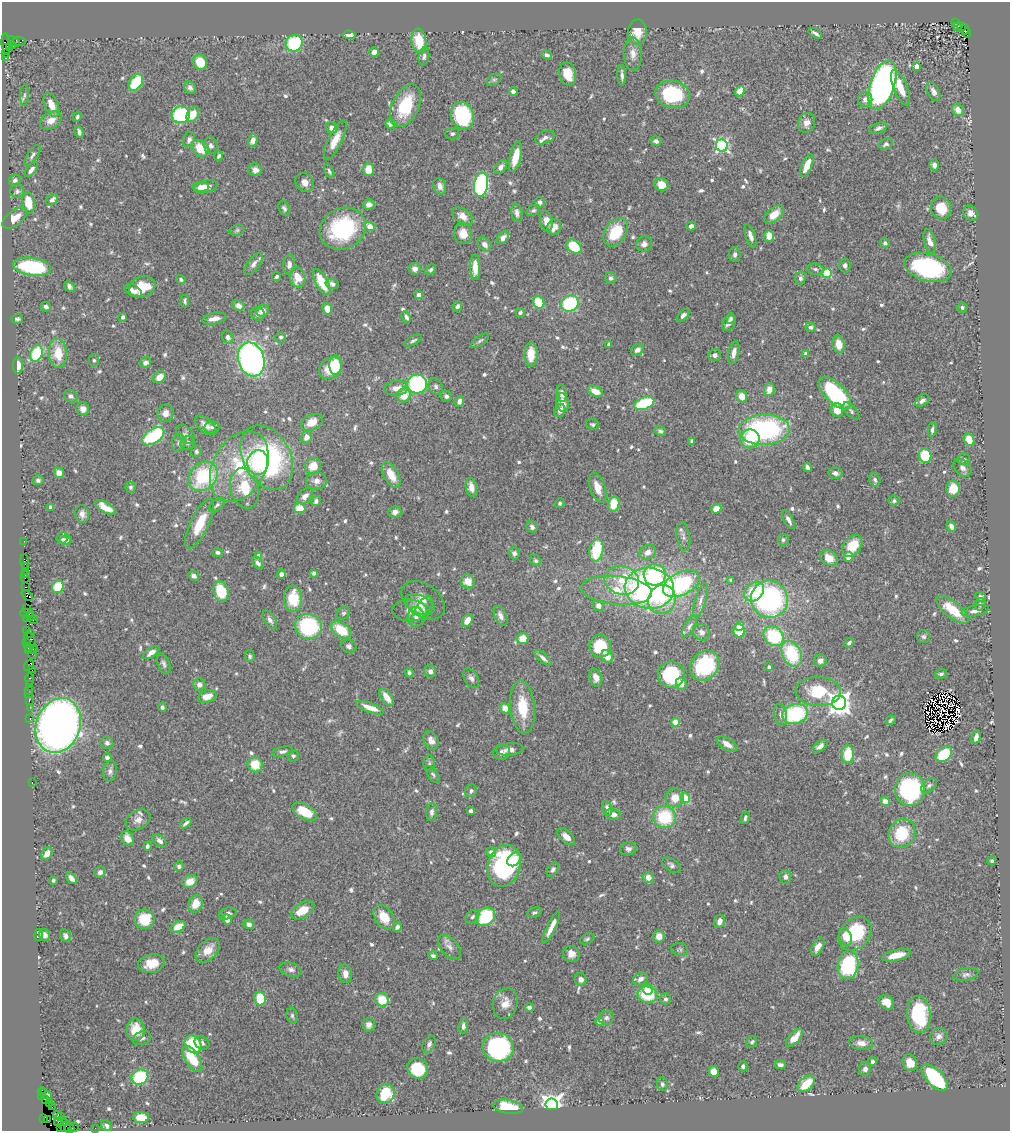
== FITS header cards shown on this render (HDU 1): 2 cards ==
NAXIS1  =                 1008
NAXIS2  =                 1129

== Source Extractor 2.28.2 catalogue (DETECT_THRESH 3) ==
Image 1008 x 1129 px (HDU 1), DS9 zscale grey, 1 PNG px = 1 image px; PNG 1012 x 1133 px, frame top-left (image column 1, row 1129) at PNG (2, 2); each listed source drawn as its Kron ellipse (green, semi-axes under 4 px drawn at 4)
Background 0.783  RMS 0.03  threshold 0.0886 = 3 sigma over >= 5 px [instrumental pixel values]
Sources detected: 736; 12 with non-positive FLUX_AUTO (blend fragments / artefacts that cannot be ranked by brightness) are neither listed nor drawn; of the other 724, the 500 brightest by FLUX_AUTO listed and drawn (224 fainter detections omitted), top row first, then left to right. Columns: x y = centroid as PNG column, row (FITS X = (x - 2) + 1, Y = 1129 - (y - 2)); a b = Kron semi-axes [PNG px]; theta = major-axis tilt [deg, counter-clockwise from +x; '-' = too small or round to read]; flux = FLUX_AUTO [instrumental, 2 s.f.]
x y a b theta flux
955 23 3 2 - 100
958 26 4 3 - 76
962 27 4 2 - 83
965 30 5 3 - 50
637 32 13 9 90 31
815 33 7 3 -32 6
967 33 5 3 - 110
349 35 7 4 -5 11
14 41 7 3 -32 130
19 41 6 4 -8 66
419 41 12 7 -82 54
294 43 8 8 - 160
6 44 10 4 -84 21
13 45 4 3 - 6.4
9 48 3 2 - 9.6
374 52 5 5 - 12
6 54 3 3 - 11
633 54 16 9 -89 16
547 55 5 3 - 6.8
424 56 9 5 80 6.1
6 58 3 3 - 98
200 62 8 6 -68 45
916 66 4 4 - 17
568 74 12 8 -78 36
622 75 10 3 -87 7.1
494 80 8 5 28 4
136 83 9 6 57 78
882 85 25 12 71 970
190 88 6 5 - 6.3
901 88 19 7 -68 38
740 91 6 4 54 46
933 91 10 6 -64 9
513 92 4 4 - 8.7
672 94 17 13 -12 140
24 95 10 4 86 4.8
865 100 7 7 - 11
51 105 13 6 -68 24
405 106 23 13 65 100
958 110 6 5 - 17
193 114 8 5 60 31
181 115 9 8 - 170
462 116 14 11 -69 160
77 117 5 4 - 4.4
51 120 12 8 31 22
807 123 10 8 66 13
390 124 5 4 - 9.5
332 128 6 5 - 16
878 128 9 5 23 7.5
79 132 6 3 -71 6.4
452 134 7 6 - 4.6
545 137 10 6 23 7.9
189 139 8 6 66 9
253 140 6 4 76 15
335 140 21 7 64 29
656 141 5 4 - 6.7
886 144 7 5 31 5.5
211 146 8 7 - 6.6
722 146 6 6 - 400
200 148 9 7 -44 44
32 155 12 5 55 6.4
219 156 5 3 - 4.9
515 157 15 5 76 36
807 165 12 5 67 32
934 165 5 5 - 8.5
501 167 8 5 55 8.8
31 170 9 4 52 8.3
255 170 7 6 - 8.9
368 170 6 5 - 32
329 171 7 4 -61 4.5
15 180 6 5 - 6.4
305 182 10 8 -45 13
481 185 12 7 80 350
661 185 7 6 - 27
440 186 8 6 -71 11
201 187 8 4 0 11
206 187 12 6 14 21
17 191 6 6 - 5.4
52 200 7 4 39 8.7
540 202 5 5 - 6.1
28 203 11 6 -79 42
369 204 6 5 - 11
284 208 8 5 -62 5.4
941 208 11 10 - 47
533 210 7 5 30 4.4
517 213 9 5 -81 9.2
971 213 8 7 - 17
774 214 12 6 39 26
463 216 11 7 -33 19
15 218 14 7 37 29
546 221 10 6 -80 14
370 226 5 4 - 40
691 226 5 4 - 8.7
554 227 8 6 64 16
343 229 24 20 28 190
237 230 7 5 16 4
616 232 15 10 57 75
463 234 10 9 - 25
750 236 12 5 -72 11
769 236 6 5 - 21
503 238 7 5 48 11
930 241 12 5 -76 17
885 243 5 5 - 5.1
484 244 8 6 -47 9.2
644 244 8 7 - 10
574 247 8 6 -41 76
735 254 7 6 - 6.5
254 264 13 6 52 9.9
289 264 10 5 87 8.4
845 265 7 5 -85 6.3
32 267 19 9 -9 180
475 267 13 5 -89 24
928 267 24 13 -15 230
415 269 6 5 - 9.8
815 269 8 5 -10 5.6
431 270 6 4 46 4.8
827 273 5 5 - 120
277 276 4 3 - 4.4
298 277 10 7 -80 35
611 278 6 5 - 5.6
800 278 6 5 - 6
181 279 5 4 - 4.9
322 282 14 6 -62 61
332 284 7 5 -15 6.5
69 287 6 4 -43 8.6
142 287 13 10 22 52
133 291 9 5 -26 9.5
419 295 4 4 - 19
185 301 6 4 -85 4.6
539 302 6 5 - 61
570 304 9 8 - 140
238 306 6 5 - 12
458 306 5 4 - 5.5
46 307 5 4 - 7.3
962 307 5 5 - 4.4
327 309 6 4 -66 23
263 311 6 6 - 13
520 313 5 4 - 4.7
258 314 7 6 - 7.4
683 315 7 4 45 7.1
123 317 4 4 - 9.7
406 317 6 4 -64 6.8
17 319 6 4 9 4.5
214 319 12 5 11 16
731 319 5 4 - 4.7
729 323 9 6 60 8.1
811 327 5 5 - 5.6
228 337 6 5 - 8.4
281 337 5 5 - 4.7
413 341 10 4 29 4.4
480 341 10 5 34 5.1
609 344 4 3 - 4.4
839 344 8 6 -78 28
637 350 7 5 34 8
58 353 14 9 -85 49
734 353 11 5 78 14
36 354 8 6 70 97
531 354 12 6 89 35
806 354 4 4 - 16
715 355 6 5 - 7
94 360 6 5 - 4.2
251 360 17 13 -72 720
145 363 6 5 - 7.3
336 365 10 6 88 66
18 366 8 5 -90 19
330 368 12 10 42 43
160 377 7 5 40 21
417 384 10 9 - 250
436 386 8 6 -62 6
396 388 12 7 7 18
769 390 6 5 - 17
595 391 8 5 -25 22
562 393 9 5 -83 8
835 393 20 10 -46 220
404 395 7 6 - 35
71 396 7 6 - 6.3
446 396 6 5 - 5.7
742 396 6 5 - 23
459 401 6 4 70 11
922 401 8 5 36 8.2
563 403 9 6 -79 17
644 403 10 6 21 120
83 409 6 6 - 14
560 410 7 5 72 12
837 410 7 6 - 28
851 411 10 5 -47 5.8
166 413 9 8 - 14
312 422 12 7 25 29
593 424 6 5 - 4
206 425 12 7 -41 17
212 427 7 6 - 5
764 430 25 15 1 340
932 430 7 3 81 5.3
660 431 6 5 - 4.8
186 434 11 7 -46 8.1
153 436 12 7 34 170
306 437 6 5 - 15
750 439 9 9 - 70
969 440 6 5 - 29
692 441 4 4 - 5
179 443 9 6 75 6.9
187 443 7 6 - 7.1
196 451 6 5 - 4.2
925 456 7 6 - 98
267 458 34 23 -62 360
964 459 6 5 - 4.3
258 462 12 10 85 110
313 466 8 7 - 29
239 467 38 26 61 170
807 467 4 3 - 5.5
962 468 10 7 -44 10
59 473 5 5 - 13
835 473 7 5 -9 7.2
391 475 14 7 -61 35
203 476 16 13 48 150
38 480 5 5 - 5.1
875 480 7 5 -72 5.8
316 481 10 8 -2 13
131 487 6 5 - 4.6
471 487 9 5 -79 16
245 488 20 14 -78 64
598 488 15 7 -71 24
953 489 8 7 - 42
305 496 10 6 47 10
316 501 5 4 - 6.5
894 501 5 5 - 4.5
560 503 5 4 - 4.1
614 504 7 5 78 38
217 505 9 5 41 5.5
50 507 4 3 - 5.5
105 508 12 5 -29 27
300 508 5 5 - 33
716 509 5 4 - 27
395 512 6 5 - 8.9
82 514 8 7 - 9.7
788 520 10 4 -62 8.8
200 524 27 9 64 55
951 526 5 4 - 13
532 527 6 5 - 6.7
683 537 14 6 -81 9.2
62 538 6 5 - 5.9
66 540 6 5 - 8.7
783 540 6 5 - 4.5
24 541 2 2 - 12
852 546 12 8 54 50
596 550 11 7 79 91
218 552 5 4 - 5
648 552 8 7 - 14
514 553 6 5 - 6.2
259 556 4 4 - 20
849 557 5 4 - 22
829 558 9 7 -36 26
536 561 6 5 - 4.3
25 562 7 4 -88 23
258 563 7 4 -53 7
25 567 3 3 - 21
25 571 2 2 - 12
314 573 4 3 - 5.5
25 574 3 3 - 17
281 574 5 4 - 7.8
655 575 11 10 - 110
194 576 5 4 - 7.9
25 578 4 2 - 15
622 580 18 14 -13 69
731 580 4 4 - 4.7
468 581 7 6 - 25
681 584 19 11 27 280
25 587 3 2 - 11
58 587 6 5 - 57
649 588 25 20 -7 610
616 590 35 14 -5 68
221 592 10 7 -76 87
754 592 11 8 45 83
27 595 6 4 -44 17
980 597 5 4 - 4.8
293 599 13 9 -88 60
662 599 15 13 63 51
769 599 19 18 - 380
423 600 24 16 -36 27
700 600 17 5 73 10
980 604 6 5 - 4.4
420 605 15 9 -25 19
598 606 5 5 - 12
27 609 3 2 - 44
410 610 17 11 -2 20
952 610 20 8 -38 57
975 611 14 5 10 9.9
422 612 17 7 62 13
343 613 7 6 - 4.4
27 614 7 4 -5 64
501 616 10 6 -65 11
30 617 3 2 - 25
416 617 10 8 86 10
27 618 3 2 - 8.6
33 620 2 2 - 11
270 620 10 5 -58 8.3
468 620 7 4 58 25
309 626 13 12 - 190
689 626 11 5 59 5.9
740 626 5 4 - 21
27 630 2 2 - 33
341 630 11 7 -35 60
739 631 6 6 - 53
702 632 8 7 - 7.6
30 633 2 2 - 5.7
773 636 11 8 -43 140
924 637 7 6 - 5.3
523 638 6 5 - 30
30 640 7 5 -59 60
27 643 3 2 - 5.1
849 643 5 4 - 5.7
349 646 8 6 -19 5.8
600 646 11 10 - 73
28 647 3 2 - 14
33 649 2 2 - 15
29 651 4 3 - 13
151 652 9 4 35 10
32 654 3 2 - 6.9
792 654 13 9 -65 110
250 656 6 5 - 4.3
607 656 7 5 -51 23
543 658 10 4 -42 7.8
820 661 6 6 - 8.8
164 664 11 6 -68 6.2
29 665 6 3 57 23
705 666 16 13 49 140
769 667 3 3 - 4
32 670 2 2 - 4.4
430 671 6 5 - 8.1
409 673 4 4 - 4.9
941 674 6 4 16 4.5
671 675 13 13 - 140
471 678 11 6 -58 7.5
596 678 9 6 -72 12
29 679 6 3 88 51
29 684 3 3 - 24
681 684 6 5 - 16
199 685 6 6 - 12
29 690 2 2 - 9.6
818 692 23 14 -2 72
29 694 2 2 - 26
207 697 9 6 17 25
387 697 10 5 -54 23
29 700 3 2 - 23
839 703 7 7 - 1800
30 707 2 2 - 11
162 707 4 4 - 4.2
522 707 26 12 -84 68
370 708 14 5 -21 24
505 708 5 4 - 22
795 714 13 9 15 170
781 715 11 6 -78 7.8
30 718 3 2 - 23
891 720 5 3 - 4
676 722 4 4 - 48
58 725 28 22 71 1400
976 737 7 4 75 11
431 741 9 7 -65 13
107 743 6 6 - 7.1
727 744 11 5 -31 16
820 746 9 4 35 9.3
510 749 13 6 6 11
283 752 11 4 12 6.2
502 752 8 7 - 7.5
848 754 9 6 87 53
944 754 9 6 43 80
293 756 6 5 - 4.6
107 758 4 4 - 5.9
255 764 8 7 - 42
429 764 8 6 90 4.4
110 771 10 6 81 7.9
433 774 9 5 -56 4.3
32 783 3 2 - 15
929 785 9 5 38 5.7
910 789 16 15 - 240
471 791 6 5 - 6
675 798 9 9 - 28
685 798 5 4 - 69
885 801 5 4 - 22
607 808 7 5 -70 7.2
471 811 4 3 - 5.9
305 812 13 7 -28 58
432 812 9 5 83 7.4
613 814 7 5 -16 10
664 817 11 11 - 100
745 818 6 3 80 4.7
138 820 13 9 30 14
186 823 6 3 39 5.1
902 833 15 13 62 84
566 837 11 6 -42 14
128 839 8 6 -59 20
160 841 8 5 -42 8.5
147 846 4 3 - 5.3
628 849 8 6 10 7
491 852 5 5 - 7.8
47 854 7 5 55 13
514 859 8 6 46 18
992 861 4 4 - 4.2
671 865 10 6 -35 6.3
179 866 5 5 - 5.7
504 866 21 16 71 270
553 869 8 5 62 5.3
100 872 6 5 - 7.7
785 877 7 6 - 7.6
71 878 6 4 -49 10
648 878 6 5 - 14
53 880 4 3 - 4.1
190 881 8 6 27 25
196 904 9 7 64 31
303 910 13 7 31 36
228 913 9 5 15 8.4
534 913 7 5 16 4.2
384 917 13 8 -54 38
472 917 8 5 46 5.2
486 917 10 8 39 120
144 919 10 9 - 67
227 919 5 4 - 20
719 921 7 5 67 9.4
249 924 5 4 - 9.5
178 927 8 5 29 29
397 927 5 4 - 6.4
551 927 18 4 64 19
855 934 18 14 48 120
39 935 6 3 81 4.1
45 935 6 5 - 9.1
66 936 6 5 - 6.8
659 936 6 6 - 20
845 937 9 6 -70 21
587 939 8 5 24 4.3
449 947 14 8 -48 13
818 947 10 5 60 19
680 949 8 6 -12 4.3
208 950 14 9 45 26
571 954 8 8 - 15
896 955 15 5 13 33
433 956 5 4 - 4.7
151 963 13 9 12 38
848 965 14 10 82 210
291 970 11 7 -14 8.6
345 974 9 7 -87 12
966 974 13 6 12 6.7
581 979 6 6 - 9.5
640 979 8 6 31 10
647 989 5 5 - 19
647 995 10 8 -14 87
260 998 7 5 -76 73
666 999 5 5 - 4.9
382 1000 7 6 - 47
886 1002 8 6 -43 19
505 1003 16 12 73 23
529 1007 4 3 - 5.9
919 1014 18 12 -84 140
292 1016 8 5 -80 4.9
606 1018 8 7 - 6.7
599 1021 4 4 - 9.3
369 1025 7 6 - 8
463 1026 7 4 86 5.8
136 1030 11 9 -90 41
939 1036 9 7 36 9.3
142 1038 9 6 24 7.2
794 1038 11 5 47 27
752 1042 6 5 - 4.6
202 1043 8 6 -34 7.4
861 1043 12 7 -8 12
193 1044 9 7 -50 97
429 1044 9 6 65 6.8
498 1047 15 14 - 270
192 1059 15 7 -57 75
872 1061 4 4 - 5.1
910 1063 8 7 - 21
780 1065 5 4 - 6
743 1066 5 4 - 4.3
418 1068 11 9 -53 86
865 1069 6 6 - 7.8
713 1071 5 5 - 24
140 1077 8 7 - 120
935 1077 16 8 -46 200
662 1084 7 5 -80 4.5
806 1084 10 6 44 52
42 1092 4 2 - 28
45 1094 7 3 -24 16
385 1094 10 9 - 71
42 1097 3 2 - 20
45 1100 3 2 - 13
49 1104 2 2 - 21
552 1104 6 6 - 1500
52 1107 2 2 - 12
508 1107 15 7 -10 54
57 1115 4 3 - 17
61 1117 3 2 - 31
141 1117 8 5 -5 44
43 1118 3 2 - 9.5
48 1120 2 2 - 4.2
59 1122 5 3 - 36
64 1123 3 2 - 16
66 1126 6 4 50 4.8
106 1126 6 4 -52 5.5
74 1127 4 2 - 19
60 1128 3 2 - 15
69 1128 5 3 - 47
95 1128 2 2 - 8.5
At the frame edge (FLAGS 8, measured only in part): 1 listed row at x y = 69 1128
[224 fainter detections neither listed nor drawn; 12 non-positive-flux detections neither listed nor drawn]